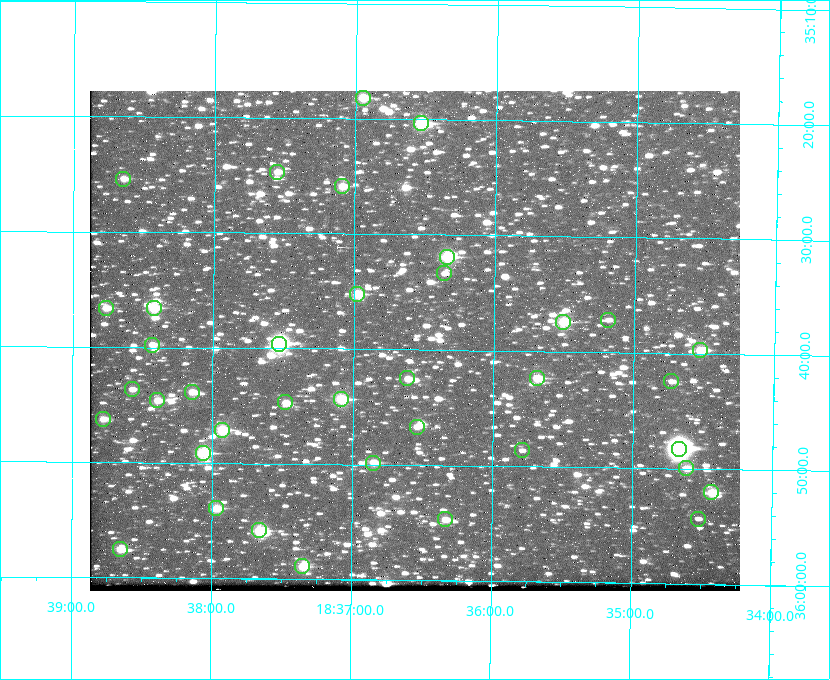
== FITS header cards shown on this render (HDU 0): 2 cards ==
NAXIS1  =                  650 / Width of table row in bytes
NAXIS2  =                  500 / Number of rows in table

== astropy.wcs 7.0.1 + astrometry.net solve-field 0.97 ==
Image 650 x 500 px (HDU 0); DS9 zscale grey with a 90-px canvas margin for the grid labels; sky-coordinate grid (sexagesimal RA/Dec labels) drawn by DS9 from the SOLVED WCS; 38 Tycho-2 reference stars matched to detected sources circled (green)
Header WCS: none
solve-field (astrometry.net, Tycho-2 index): SOLVED blind (the file carries no WCS)
Solved WCS: RA---TAN-SIP/DEC--TAN-SIP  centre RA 18:36:34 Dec +35:39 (279.14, +35.65 deg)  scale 5.21 arcsec/px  FOV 56.4' x 43.4'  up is +179 deg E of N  parity flipped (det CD > 0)
(file carries no celestial WCS; the grid is the blind solution)
Tycho-2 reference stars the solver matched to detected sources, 38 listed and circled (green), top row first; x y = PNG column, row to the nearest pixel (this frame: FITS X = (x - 90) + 1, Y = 500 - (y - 91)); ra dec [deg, ICRS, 3 dp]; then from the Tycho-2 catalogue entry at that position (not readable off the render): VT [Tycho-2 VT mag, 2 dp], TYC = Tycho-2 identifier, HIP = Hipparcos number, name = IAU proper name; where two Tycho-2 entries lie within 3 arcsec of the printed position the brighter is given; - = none
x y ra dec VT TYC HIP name
363 98 279.238 +35.303 11.12 2645-808-1 - -
421 123 279.134 +35.339 9.91 2645-980-1 - -
277 172 279.388 +35.411 11.24 2645-612-1 - -
123 179 279.661 +35.423 11.63 2645-537-1 - -
342 186 279.273 +35.431 11.09 2645-464-1 - -
447 257 279.085 +35.532 9.84 2645-710-1 - -
444 273 279.089 +35.556 12.25 2645-664-1 - -
357 294 279.243 +35.587 11.11 2645-606-1 - -
106 308 279.691 +35.610 11.17 2645-563-1 - -
154 308 279.606 +35.610 10.50 2645-565-1 - -
608 320 278.797 +35.620 11.98 2632-1285-1 - -
563 322 278.877 +35.623 10.37 2632-1282-1 - -
279 344 279.382 +35.660 8.88 2649-136-1 91311 -
152 345 279.608 +35.663 11.57 2649-139-1 - -
700 350 278.632 +35.662 10.68 2636-195-1 - -
407 378 279.153 +35.708 11.59 2649-53-1 - -
537 378 278.922 +35.705 10.37 2636-96-1 - -
671 381 278.683 +35.707 11.93 2636-92-1 - -
132 389 279.644 +35.727 11.73 2649-34-1 - -
192 392 279.537 +35.731 11.00 2649-31-1 - -
341 399 279.271 +35.739 10.27 2649-22-1 - -
157 400 279.598 +35.743 11.39 2649-19-1 - -
285 402 279.370 +35.745 11.39 2649-20-1 - -
103 419 279.695 +35.771 11.56 2649-1228-1 - -
417 427 279.136 +35.778 11.49 2649-1247-1 - -
222 430 279.483 +35.786 9.96 2649-1276-1 - -
679 449 278.667 +35.805 7.78 2636-68-1 91080 -
522 450 278.947 +35.810 12.41 2636-73-1 - -
203 453 279.516 +35.819 10.07 2649-1464-1 - -
373 463 279.212 +35.831 10.99 2649-1529-1 - -
686 468 278.654 +35.833 11.29 2636-133-1 - -
711 492 278.608 +35.867 11.60 2636-246-1 - -
216 508 279.492 +35.899 10.86 2649-1492-1 - -
445 519 279.083 +35.912 11.42 2649-1448-1 - -
698 519 278.632 +35.905 12.27 2636-371-1 - -
259 530 279.414 +35.931 10.32 2649-1381-1 - -
120 549 279.662 +35.960 11.12 2649-1270-1 - -
302 566 279.337 +35.982 10.50 2649-1232-1 - -